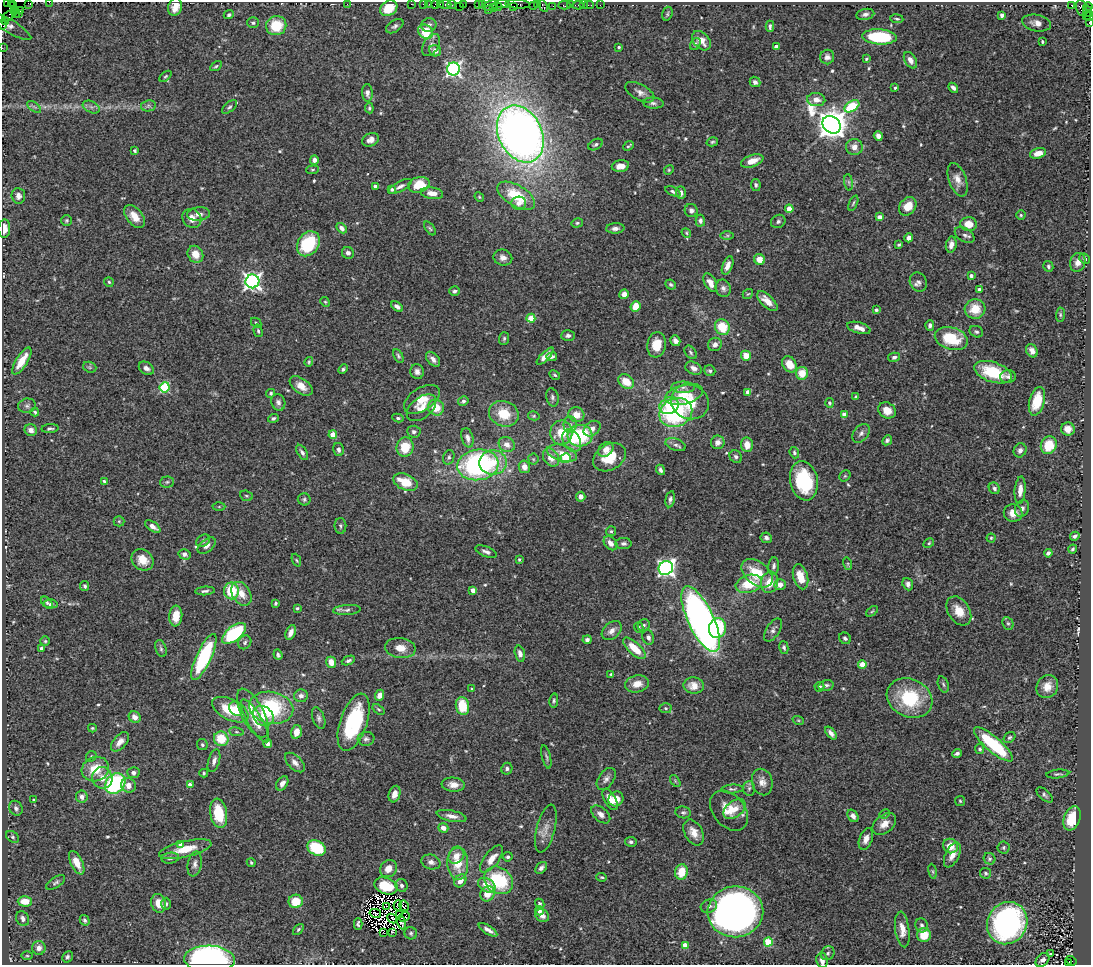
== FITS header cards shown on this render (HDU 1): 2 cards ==
NAXIS1  =                 1089
NAXIS2  =                  963

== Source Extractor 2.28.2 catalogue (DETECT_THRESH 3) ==
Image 1089 x 963 px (HDU 1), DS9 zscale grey, 1 PNG px = 1 image px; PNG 1093 x 967 px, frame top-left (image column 1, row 963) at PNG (2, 2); each listed source drawn as its Kron ellipse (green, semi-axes under 4 px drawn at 4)
Background 0.997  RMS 0.044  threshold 0.131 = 3 sigma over >= 5 px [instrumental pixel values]
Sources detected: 581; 10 with non-positive FLUX_AUTO (blend fragments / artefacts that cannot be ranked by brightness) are neither listed nor drawn; of the other 571, the 500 brightest by FLUX_AUTO listed and drawn (71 fainter detections omitted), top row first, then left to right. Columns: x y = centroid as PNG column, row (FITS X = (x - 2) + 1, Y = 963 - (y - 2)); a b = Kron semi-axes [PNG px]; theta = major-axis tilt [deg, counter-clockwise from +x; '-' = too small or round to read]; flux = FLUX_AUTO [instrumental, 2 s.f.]
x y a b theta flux
11 2 4 2 - 9.8
49 2 2 2 - 25
7 3 2 2 - 4.7
28 3 3 2 - 33
347 4 2 2 - 86
411 4 2 2 - 22
423 4 2 2 - 35
429 4 2 2 - 25
436 4 3 3 - 200
440 4 2 2 - 26
463 4 3 2 - 55
502 4 7 2 -1 210
518 4 12 3 -3 230
537 4 3 2 - 76
13 5 4 2 - 37
445 5 6 3 0 130
452 5 4 3 - 150
478 5 4 2 - 64
483 5 4 3 - 130
564 5 6 3 0 79
570 5 2 2 - 18
578 5 5 3 - 75
583 5 2 2 - 11
589 5 5 2 - 45
600 5 2 2 - 9.1
1072 5 4 3 - 740
459 6 2 2 - 8.2
490 6 7 4 18 250
497 6 5 3 - 170
514 6 3 3 - 90
534 6 4 3 - 90
543 6 7 3 -59 110
553 6 2 2 - 8.1
1088 6 4 2 - 65
175 7 9 6 72 26
389 8 9 7 31 64
493 8 2 2 - 44
1081 8 8 5 -77 190
20 10 3 2 - 45
489 10 2 2 - 34
15 11 4 3 - 52
1088 11 6 3 -61 110
15 14 3 2 - 41
19 14 2 2 - 33
667 14 7 5 74 5.1
865 14 9 5 11 8.8
229 15 5 4 - 6.7
1002 15 4 3 - 19
9 16 7 4 33 100
1086 16 3 3 - 56
1090 17 4 2 - 130
897 19 6 3 -7 3.9
5 21 3 2 - 81
1090 22 4 2 - 60
253 23 6 5 - 6.4
1036 23 14 8 -11 20
2 25 4 2 - 130
429 25 7 7 - 11
10 26 24 6 -31 3.8
276 26 10 9 - 94
395 26 10 5 32 8.5
770 26 5 3 - 6.3
426 32 8 6 -40 92
879 37 17 7 -3 160
701 41 11 7 -48 30
1042 42 3 3 - 4.4
695 44 6 4 56 6.1
431 45 12 7 59 14
619 47 3 3 - 3.9
776 47 4 3 - 18
2 48 2 2 - 14
435 51 6 5 - 17
827 57 7 7 - 10
866 59 3 3 - 3.8
910 60 9 5 -59 15
216 66 6 3 31 4.5
453 69 6 6 - 770
165 76 7 4 40 4.1
755 82 5 5 - 9.5
895 88 4 3 - 4.7
953 88 5 3 - 9.2
640 92 16 8 -29 18
367 93 9 5 -85 12
816 100 9 6 -4 22
653 103 10 5 -4 9
148 106 7 5 11 8.8
852 106 8 5 33 130
34 107 8 4 -37 6.4
91 107 9 5 -25 9.3
229 107 9 4 41 6
369 108 5 4 - 5
831 125 10 8 -38 5000
520 134 30 21 -64 2600
878 136 5 4 - 15
371 140 9 6 24 18
712 142 6 4 16 4.7
596 145 8 5 28 7.5
629 146 6 2 40 4.2
854 147 8 8 - 22
135 151 4 4 - 4.3
1038 153 8 5 16 25
314 160 4 4 - 12
752 161 12 6 19 33
620 166 9 5 10 26
312 170 6 4 6 3.9
669 170 5 4 - 3.7
958 180 17 8 -70 26
849 182 8 4 -82 5.9
419 185 11 7 14 67
756 185 6 4 -81 6
375 186 4 3 - 9.6
400 186 13 5 28 13
392 189 4 3 - 7.8
673 191 8 4 -25 6.8
432 193 11 5 -9 27
681 193 6 5 - 13
18 196 8 6 -85 13
516 196 21 10 -31 110
479 197 5 4 - 3.6
519 203 7 6 - 14
853 203 8 3 66 4.4
908 206 10 7 52 47
789 209 4 4 - 53
691 210 7 6 - 11
199 214 11 7 5 15
1021 215 4 4 - 4.1
135 216 13 8 -51 36
879 217 4 4 - 20
192 218 10 9 - 27
66 220 5 5 - 4.9
700 221 6 4 -88 8.4
778 221 7 6 - 8.1
577 223 6 4 14 5
969 224 8 7 - 39
341 228 6 4 -44 11
430 228 8 4 -52 4.8
615 228 9 5 3 11
4 229 9 6 86 25
686 233 5 4 - 3.6
727 235 7 4 0 5.1
965 235 11 6 -30 10
909 238 4 4 - 16
308 244 13 10 55 170
899 245 4 3 - 4
951 245 8 5 79 19
348 253 6 5 - 10
195 254 9 7 -59 34
503 258 9 8 - 17
759 259 6 5 - 31
1085 259 5 5 - 5.6
1078 262 9 7 72 21
728 266 9 5 68 18
1048 266 5 5 - 5.9
971 276 4 4 - 13
252 281 7 7 - 1200
109 282 5 4 - 4.2
918 282 10 8 -60 12
710 283 10 5 -62 25
671 285 5 4 - 6
723 288 9 7 -68 11
979 289 3 3 - 8.3
454 291 5 4 - 7.2
624 294 5 4 - 20
748 294 6 4 41 3.6
767 301 13 6 -44 30
325 302 5 4 - 3.6
397 306 6 4 -36 12
635 306 5 5 - 45
975 309 10 9 - 60
876 310 3 3 - 7.3
1060 315 7 4 86 4.8
531 318 4 4 - 77
256 323 6 4 -44 4.3
930 325 5 4 - 10
722 327 8 7 - 77
859 328 12 5 -16 24
258 331 6 4 -75 5.2
976 332 7 5 -25 6.5
568 336 7 5 3 8.5
504 338 6 5 - 5.6
951 338 17 11 -17 110
675 341 5 4 - 11
715 344 7 6 - 12
657 345 13 9 82 47
1032 351 7 5 -61 19
691 352 7 5 -52 6.3
398 356 7 4 -62 5.8
545 356 11 4 46 19
746 356 5 5 - 41
552 357 5 3 - 6.8
894 357 6 4 12 8.9
433 359 8 5 -49 14
22 361 15 6 58 46
309 362 5 3 - 3.6
789 364 8 6 -58 46
90 367 7 5 -20 5.1
146 368 8 6 -33 13
694 368 8 6 -28 14
343 369 5 4 - 6.2
710 371 6 5 - 6.2
417 372 7 7 - 12
993 372 19 10 -19 120
802 373 6 6 - 51
555 375 6 4 -27 3.9
1008 377 8 6 1 8.7
626 382 8 6 -36 52
301 386 13 7 -36 30
165 387 5 5 - 210
683 387 12 6 -1 14
748 392 4 4 - 17
271 393 4 4 - 4.1
684 394 19 10 15 56
552 397 9 6 -76 8.5
856 397 4 3 - 7.4
422 399 20 11 33 45
463 401 5 4 - 6.7
1037 401 14 7 74 63
278 402 8 7 - 12
690 402 19 17 -23 100
829 403 5 4 - 6.3
27 406 9 7 10 9.5
669 406 10 8 26 71
421 408 17 10 40 33
436 408 8 7 - 50
887 410 9 7 -32 30
35 412 4 3 - 4.6
676 412 17 14 22 340
504 414 15 12 -21 73
844 414 4 4 - 29
576 415 8 7 - 32
534 416 6 4 -13 3.9
273 418 5 4 - 5.7
398 418 6 4 -10 5.6
570 424 8 6 90 12
50 429 8 4 5 5.8
592 429 9 6 37 23
1068 429 7 6 - 22
31 430 6 5 - 17
414 432 7 6 - 8.8
561 433 12 11 - 62
861 433 10 7 52 12
333 435 4 4 - 51
580 436 12 11 - 190
467 438 10 5 -75 12
887 440 5 4 - 6
572 441 12 8 -60 43
718 442 7 6 - 19
507 444 8 7 - 21
676 445 10 6 -19 12
747 445 7 6 - 31
1049 445 9 7 65 75
405 447 10 8 73 71
606 449 8 6 42 22
339 450 7 5 -78 8.6
1020 450 7 6 - 12
302 452 8 4 -57 9.3
562 453 15 8 -15 34
794 453 6 4 -70 5.6
449 457 7 5 70 6.5
609 457 17 12 31 74
736 457 7 5 -48 8.5
551 458 9 7 -54 34
566 458 5 5 - 170
533 459 5 5 - 3.9
493 462 14 12 7 70
478 465 21 15 8 510
524 467 6 5 - 19
660 470 5 3 - 7.5
845 476 6 5 - 4.2
104 481 4 4 - 4
804 481 20 14 -79 190
167 482 7 5 5 5.8
405 482 13 7 -22 72
994 488 6 5 - 8.1
1020 490 14 5 85 22
246 496 6 5 - 5
581 497 5 4 - 18
304 499 6 6 - 5.9
670 499 8 4 79 8.8
219 507 6 4 1 3.8
1022 508 9 7 66 11
1013 513 9 8 - 26
119 521 5 5 - 3.9
153 526 9 4 -33 15
340 526 8 6 -88 6.4
611 531 5 5 - 4.6
1075 536 5 4 - 9
766 538 5 5 - 8.6
991 538 4 4 - 3.7
203 541 7 5 30 6.2
610 543 8 5 -51 19
624 543 8 5 0 8.5
929 543 6 4 30 4.1
207 546 10 6 39 14
1073 549 4 4 - 5.3
486 552 11 5 -21 11
1048 553 4 3 - 8.4
184 554 6 5 - 11
519 559 4 3 - 3.7
142 560 12 9 -40 39
296 560 7 3 -67 3.7
848 564 6 4 -72 3.9
774 566 9 5 83 8.7
666 568 7 6 - 1100
757 573 18 11 -39 91
800 577 13 7 -74 54
769 582 11 8 74 41
749 584 13 8 17 85
908 584 6 5 - 10
780 585 5 5 - 23
85 586 5 4 - 5.5
473 590 4 4 - 32
205 591 10 4 5 8.5
231 591 8 7 - 110
241 594 13 9 -59 36
47 602 7 4 -43 6
276 603 3 3 - 4
51 604 7 4 4 8.2
297 608 3 3 - 3.8
347 610 14 5 4 9.8
872 611 7 3 37 3.8
959 611 16 10 -57 49
176 616 10 6 85 52
701 619 36 13 -65 1800
1008 623 6 5 - 5.4
644 625 6 5 - 5.8
639 627 5 4 - 4.1
717 628 10 8 78 130
773 630 13 6 58 12
612 631 11 8 41 20
291 632 8 4 66 18
234 633 14 7 38 250
648 637 7 6 - 9
845 638 6 5 - 6.9
587 640 4 4 - 8.2
45 641 5 4 - 4.1
245 642 7 6 - 7.1
41 648 3 3 - 7.8
400 648 15 10 -7 35
634 648 14 6 -43 59
784 648 7 4 -77 5.8
161 649 9 5 -73 6.7
520 654 8 5 -75 14
278 655 5 4 - 5.9
204 657 25 7 65 280
348 661 7 4 24 7.1
331 662 5 5 - 29
862 664 4 4 - 51
611 674 3 3 - 3.6
637 684 12 8 12 32
943 684 8 5 -71 5.7
826 685 8 5 13 8
694 686 10 8 -3 35
819 687 5 5 - 6.8
1047 687 12 10 59 32
472 689 4 3 - 3.7
379 695 6 4 68 23
301 696 7 6 - 13
910 698 23 19 -26 180
554 701 7 4 83 5.5
462 706 9 6 -77 80
271 708 22 16 -11 240
666 708 6 5 - 6
236 709 7 6 - 29
379 709 7 4 -36 4.4
230 710 20 10 -27 95
253 713 27 11 -63 60
263 716 11 9 -38 41
135 717 6 5 - 17
319 718 11 6 -71 9.4
798 720 6 3 -18 3.7
255 721 24 7 -59 44
354 722 30 13 71 250
92 728 4 3 - 3.6
236 732 7 4 -8 5.5
296 732 7 5 76 30
831 733 7 4 -51 12
1010 737 6 5 - 5.1
221 739 7 7 - 79
366 739 8 7 - 9.3
120 742 11 6 48 21
268 744 4 4 - 11
993 744 25 7 -41 200
202 745 5 5 - 6
980 749 5 4 - 5.1
957 753 5 3 - 7.9
91 756 6 4 46 4.7
546 757 12 3 -76 5.8
214 761 11 5 73 13
295 762 12 6 -44 17
95 769 14 12 25 66
507 769 6 5 - 7.5
133 773 6 5 - 11
204 773 4 4 - 3.8
1058 774 11 3 6 5.9
102 778 11 10 - 28
606 779 12 7 54 13
675 781 7 3 -54 3.6
762 782 13 10 -76 22
282 783 8 5 59 14
115 784 11 9 46 360
128 785 7 7 - 19
190 785 4 4 - 20
453 785 11 7 -4 22
749 788 7 6 - 7.7
732 789 11 4 3 6.3
394 794 8 5 72 21
1045 795 10 5 -42 7
82 797 6 5 - 14
610 799 11 5 -60 25
616 799 8 7 - 38
34 800 3 3 - 4.7
960 801 5 5 - 3.9
16 808 8 6 -64 8.4
734 809 12 8 39 31
729 811 23 15 -50 60
683 812 7 6 - 6.8
219 813 15 8 -80 110
601 814 11 6 -41 16
885 814 5 4 - 4
452 816 15 5 -12 20
853 816 7 5 -56 14
1072 818 12 8 70 75
884 824 13 9 40 28
443 828 5 4 - 21
546 829 24 9 75 31
694 833 14 9 -62 31
12 837 7 5 -41 5.9
866 839 11 6 70 19
631 842 5 5 - 7.5
180 844 4 4 - 15
950 846 7 7 - 34
1003 847 6 6 - 5.3
316 848 9 7 -28 140
185 849 27 8 13 58
952 855 13 7 65 23
456 856 8 7 - 30
508 857 5 4 - 6.2
170 858 9 5 7 7.5
492 859 16 7 52 31
989 859 6 5 - 6.3
431 862 10 7 -15 15
77 863 13 6 -64 40
251 863 5 3 - 3.9
458 863 17 10 -87 69
195 864 12 7 79 13
541 868 6 5 - 9
389 869 9 8 - 27
933 871 7 4 -81 4
681 872 8 6 76 63
985 873 5 5 - 5.3
602 877 5 4 - 3.7
498 880 15 12 -38 180
460 881 7 5 54 23
56 883 11 5 32 7.5
401 885 6 6 - 8.2
487 885 9 6 -31 38
386 886 12 8 -19 67
487 894 8 7 - 36
25 901 7 5 -2 46
296 901 7 6 - 58
159 903 9 7 -72 35
166 904 6 5 - 6
540 904 5 4 - 5.6
398 905 5 2 - 9.2
387 906 2 2 - 4.2
404 906 5 4 - 5
709 906 8 6 20 11
539 911 4 4 - 13
735 912 28 25 6 1900
375 913 6 2 -12 10
399 915 4 2 - 5.5
542 916 7 6 - 13
404 917 6 3 41 7.3
392 918 5 2 - 4.6
23 919 8 6 -63 12
85 920 5 4 - 7.4
401 922 7 2 -71 3.8
1007 923 22 19 60 710
358 924 6 4 90 6.3
922 925 7 6 - 9.4
298 929 6 4 46 5.4
902 929 18 7 -83 28
488 930 11 4 -32 14
383 932 3 2 - 3.8
392 932 4 2 - 4.7
411 933 6 6 - 5.8
924 935 7 7 - 53
768 942 4 4 - 150
685 945 4 4 - 47
39 948 7 7 - 21
828 953 7 6 - 7.5
1051 954 3 3 - 8.2
27 956 5 3 - 3.8
67 957 6 5 - 7.8
210 959 25 13 -2 750
822 960 7 5 -79 18
1042 960 8 5 48 15
1071 961 5 2 - 110
1068 963 4 3 - 120
At the frame edge (FLAGS 8, measured only in part): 15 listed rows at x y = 11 2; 49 2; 7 3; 28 3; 1088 6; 175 7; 1090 17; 1090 22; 2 25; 2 48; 4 229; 210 959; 822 960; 1042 960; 1068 963
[71 fainter detections neither listed nor drawn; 10 non-positive-flux detections neither listed nor drawn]